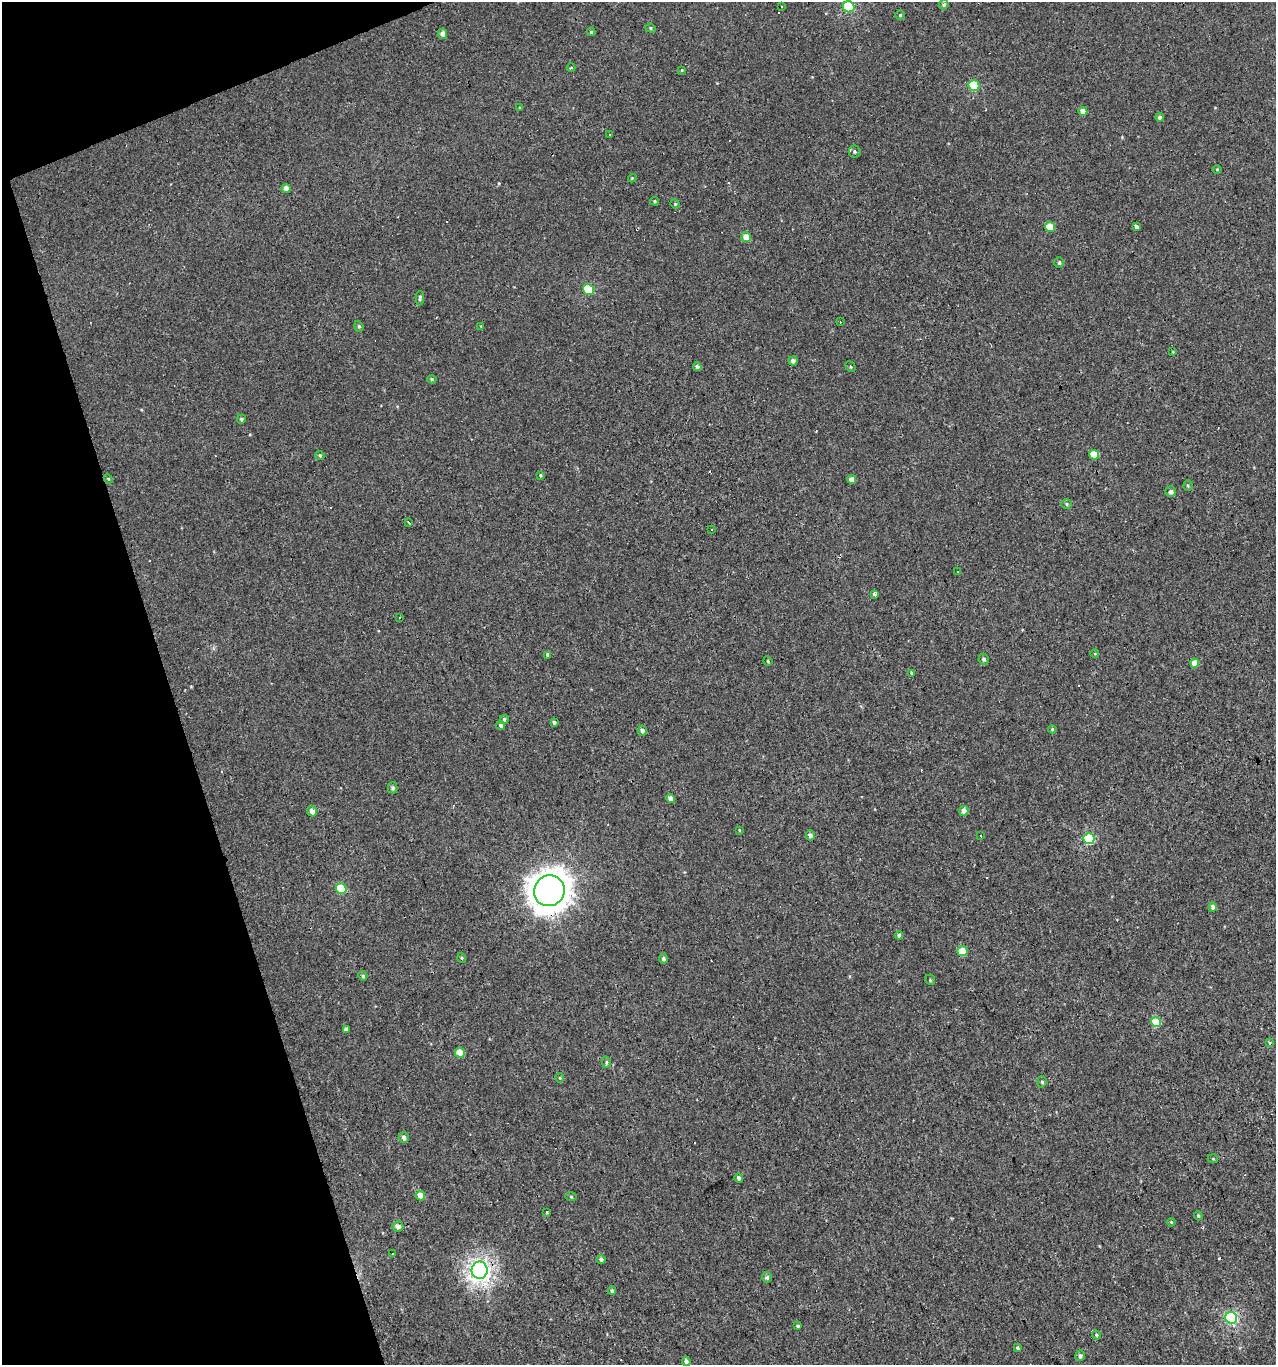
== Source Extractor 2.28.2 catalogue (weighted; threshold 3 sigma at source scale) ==
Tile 5 of 4 x 4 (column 1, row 2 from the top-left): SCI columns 122-1395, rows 2727-4089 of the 5286 x 5452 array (HDU 1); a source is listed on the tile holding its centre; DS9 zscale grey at full resolution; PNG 1278 x 1367 px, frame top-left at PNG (2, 2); each listed source drawn as its Kron ellipse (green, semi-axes under 4 px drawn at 4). Shown black and unused: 16% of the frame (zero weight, under 3 of 4 exposures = <1% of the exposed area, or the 3 px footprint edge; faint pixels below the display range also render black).
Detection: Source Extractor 2.28.2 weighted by HDU 2 'WHT'; one run over the whole footprint, this tile lists its part. Background 0.00134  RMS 0.003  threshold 0.0136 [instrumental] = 3 sigma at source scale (4.5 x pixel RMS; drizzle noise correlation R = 1.50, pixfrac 1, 0.0396/0.0396 arcsec/px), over >= 5 px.
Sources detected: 124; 21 cosmic-ray / hot-pixel residue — neither listed nor drawn; the other 103 listed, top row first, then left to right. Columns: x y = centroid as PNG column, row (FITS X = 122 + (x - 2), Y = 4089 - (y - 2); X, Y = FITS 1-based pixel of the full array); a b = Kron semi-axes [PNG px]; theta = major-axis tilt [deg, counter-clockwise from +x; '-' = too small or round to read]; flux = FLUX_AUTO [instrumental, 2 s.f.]
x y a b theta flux
944 4 5 4 - 0.57
782 6 3 2 - 0.33
849 7 6 5 - 17
900 15 5 4 - 0.44
651 28 5 4 - 0.44
591 32 4 3 - 0.47
442 34 5 5 - 1.5
571 68 4 3 - 0.36
682 70 4 3 - 0.27
974 86 5 5 - 13
520 108 4 3 - 0.29
1083 111 4 4 - 2.2
1160 118 4 4 - 0.89
609 135 3 2 - 0.31
855 152 6 6 - 0.67
1217 169 5 3 - 0.3
632 178 4 3 - 0.27
286 188 4 4 - 1.7
655 201 4 3 - 0.33
675 204 5 4 - 0.35
1050 227 5 5 - 6.5
1136 227 3 3 - 8.1
746 237 5 5 - 3.3
1059 263 5 5 - 0.63
588 289 5 5 - 12
420 298 7 4 88 0.54
840 322 3 3 - 0.43
359 326 5 4 - 0.43
481 326 4 3 - 0.24
1173 352 3 3 - 0.23
793 361 5 4 - 1
697 367 4 4 - 1.1
850 367 6 5 - 0.46
432 379 5 4 - 0.43
241 419 4 4 - 0.52
320 455 5 4 - 0.47
1094 455 5 5 - 7.2
540 475 4 3 - 0.38
108 479 5 4 - 0.33
852 479 4 4 - 2.4
1188 486 5 4 - 0.4
1171 492 5 5 - 1.1
1067 504 5 5 - 0.49
409 523 3 2 - 0.5
712 529 3 2 - 0.31
957 572 3 3 - 0.65
874 594 3 3 - 2.1
400 617 3 2 - 0.36
1095 654 4 3 - 0.24
548 655 3 3 - 3.3
984 659 5 5 - 0.78
768 661 5 4 - 0.34
1195 663 4 4 - 3.7
911 673 3 3 - 0.76
504 719 4 4 - 0.62
554 722 3 3 - 0.68
501 725 4 4 - 0.83
1052 729 4 4 - 0.38
642 731 5 5 - 0.9
393 788 5 5 - 0.72
671 799 4 4 - 2.2
312 811 5 5 - 1.7
964 811 5 4 - 2.2
739 830 4 2 - 0.22
810 835 5 4 - 0.99
981 836 3 2 - 0.22
1089 839 5 5 - 19
341 889 5 5 - 11
549 891 16 15 - 480
1213 907 4 4 - 1.6
899 935 4 4 - 1
962 951 5 5 - 6.3
462 958 5 3 - 0.28
663 959 4 4 - 0.93
363 976 5 4 - 0.54
930 980 5 4 - 0.4
1156 1022 5 5 - 9.1
346 1029 4 3 - 6.5
1269 1042 3 3 - 1.3
460 1053 5 5 - 5.6
606 1062 5 4 - 0.55
560 1078 5 4 - 0.38
1042 1082 5 5 - 0.47
404 1138 5 5 - 1.2
1213 1159 5 3 - 0.26
739 1178 4 4 - 0.88
420 1196 5 4 - 3.5
571 1197 5 3 - 0.29
547 1212 3 3 - 0.67
1198 1216 5 3 - 0.4
1171 1222 4 3 - 0.25
398 1226 5 5 - 1.6
393 1253 3 3 - 1.5
601 1259 4 4 - 0.8
480 1270 8 8 - 120
767 1277 5 5 - 0.84
612 1291 4 3 - 0.5
1231 1318 6 5 - 33
798 1326 4 3 - 0.46
1096 1335 5 4 - 0.46
1018 1348 4 3 - 0.57
1080 1356 5 5 - 0.78
686 1361 4 4 - 1.1
Overlapping masked pixels (flux is a lower limit): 2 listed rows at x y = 549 891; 480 1270